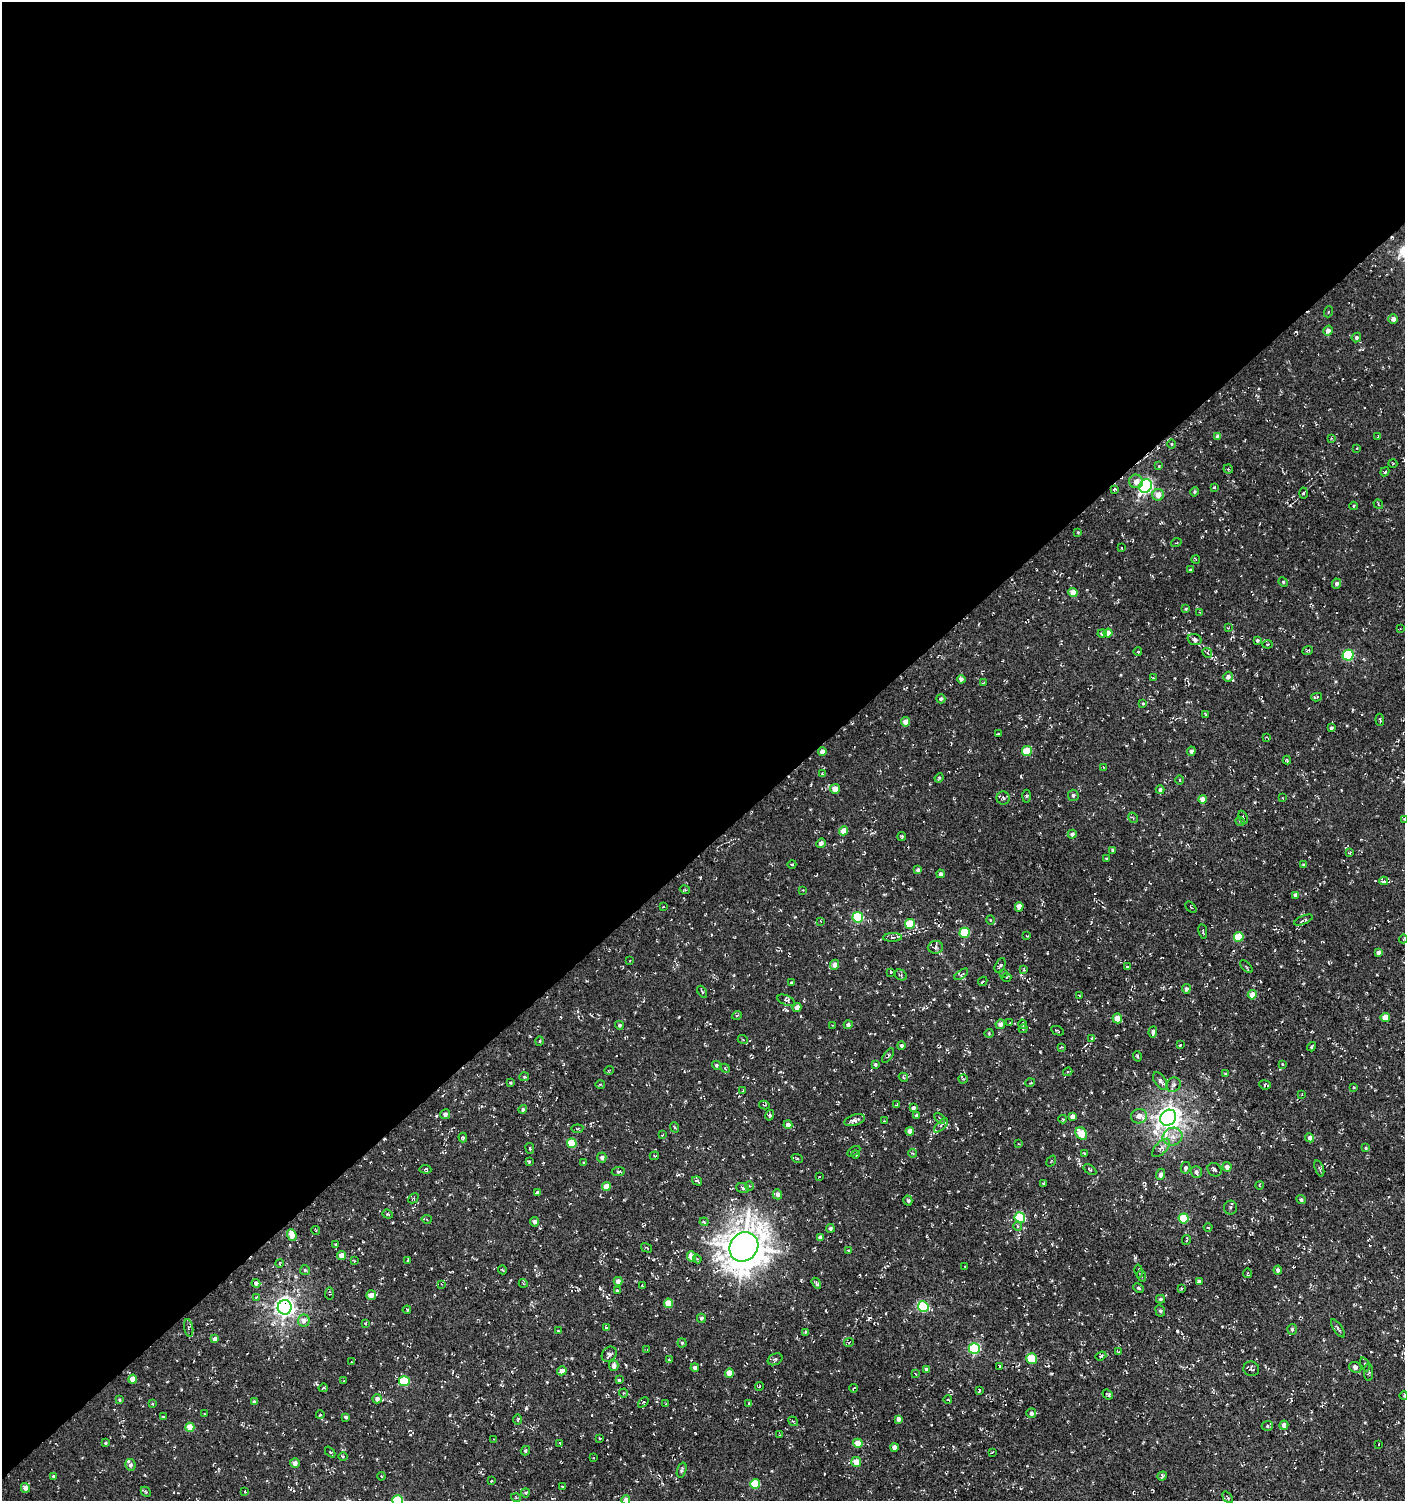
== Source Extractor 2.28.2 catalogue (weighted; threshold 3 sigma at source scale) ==
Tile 2 of 4 x 4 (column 2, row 1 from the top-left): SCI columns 1606-3008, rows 4497-5995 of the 5951 x 5996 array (HDU 1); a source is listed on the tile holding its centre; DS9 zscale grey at full resolution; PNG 1407 x 1503 px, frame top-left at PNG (2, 2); each listed source drawn as its Kron ellipse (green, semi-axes under 4 px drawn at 4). Shown black and unused: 57% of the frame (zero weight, under 3 of 4 exposures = <1% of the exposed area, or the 3 px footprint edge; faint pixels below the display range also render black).
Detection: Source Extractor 2.28.2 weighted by HDU 2 'WHT'; one run over the whole footprint, this tile lists its part. Background -5.00e-04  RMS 0.0054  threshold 0.0242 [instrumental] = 3 sigma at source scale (4.5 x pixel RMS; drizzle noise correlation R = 1.50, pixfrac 1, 0.0396/0.0396 arcsec/px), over >= 5 px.
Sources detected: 399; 26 cosmic-ray / hot-pixel residue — neither listed nor drawn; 4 inside a brighter listed object's ellipse — not listed separately; the other 369 listed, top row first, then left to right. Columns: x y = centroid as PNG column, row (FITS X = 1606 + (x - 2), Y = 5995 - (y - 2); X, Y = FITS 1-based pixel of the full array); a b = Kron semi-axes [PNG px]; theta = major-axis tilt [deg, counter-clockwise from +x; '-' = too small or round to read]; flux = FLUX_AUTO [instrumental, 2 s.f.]
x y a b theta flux
1328 312 5 3 - 0.51
1393 319 5 4 - 2
1328 331 5 4 - 2.3
1356 337 5 4 - 1.2
1218 436 4 4 - 2.2
1378 437 3 2 - 0.65
1331 438 4 3 - 0.49
1172 444 5 3 - 0.44
1357 448 3 3 - 0.35
1393 464 4 3 - 0.41
1159 466 4 3 - 0.81
1228 469 4 4 - 0.84
1385 472 5 3 - 0.82
1136 481 7 7 - 3.4
1145 486 7 6 - 100
1214 487 3 3 - 0.51
1114 489 3 3 - 0.55
1195 492 5 3 - 0.67
1303 493 5 3 - 0.59
1158 495 6 5 - 4.8
1378 504 5 4 - 0.7
1354 506 4 3 - 0.46
1078 532 3 3 - 0.41
1176 543 5 3 - 0.5
1122 548 3 2 - 0.37
1196 559 4 2 - 0.5
1190 570 3 3 - 0.5
1283 582 5 4 - 0.67
1336 584 5 4 - 1.8
1073 592 4 4 - 6.3
1185 609 4 3 - 0.64
1200 612 3 3 - 0.4
1228 628 3 3 - 0.37
1400 629 4 2 - 0.37
1102 633 4 4 - 1.1
1108 633 4 4 - 5.3
1195 639 7 5 -19 1.8
1257 640 3 3 - 0.79
1268 644 5 3 - 0.61
1308 651 5 3 - 0.73
1138 652 4 3 - 0.38
1207 653 5 4 - 0.95
1348 655 5 5 - 35
1228 677 5 4 - 1.8
1153 678 3 3 - 0.57
961 679 4 4 - 1.7
983 683 3 2 - 0.37
1317 697 5 2 - 0.92
941 699 4 4 - 1.1
1143 703 4 3 - 0.56
1205 714 4 3 - 0.52
1380 720 6 2 -85 0.71
906 722 5 4 - 4
1331 728 4 3 - 1
998 734 3 2 - 0.32
1267 737 3 3 - 0.43
1027 751 5 5 - 15
1191 751 5 4 - 1.5
822 752 4 4 - 2.5
1287 760 4 3 - 0.71
1103 767 4 3 - 0.45
822 774 4 3 - 0.52
939 778 5 4 - 0.59
1179 780 5 3 - 0.43
835 789 5 5 - 4.9
1160 790 4 4 - 1.6
1073 795 6 5 - 1
1026 796 6 4 87 0.73
1003 798 6 6 - 1.3
1283 798 3 2 - 0.37
1202 799 4 4 - 3.9
1243 817 7 4 -69 0.88
1133 818 5 3 - 0.6
1404 819 4 3 - 0.46
1240 821 5 4 - 0.72
844 831 4 4 - 6
1072 834 4 4 - 1.6
902 837 4 3 - 0.62
821 843 5 4 - 1.6
1112 850 4 3 - 0.92
1349 853 3 2 - 0.5
1106 859 4 3 - 0.49
792 864 4 3 - 0.4
1303 865 4 3 - 0.82
918 870 4 4 - 1.1
941 874 4 4 - 1.6
1384 881 4 3 - 3
685 890 5 3 - 0.53
803 890 2 2 - 0.32
1296 895 4 4 - 2.1
663 907 3 2 - 0.35
1019 907 4 4 - 5.9
1191 907 7 2 -45 0.41
858 917 5 5 - 33
990 920 5 3 - 0.46
1303 920 10 3 23 1.2
821 921 4 2 - 0.34
910 924 5 5 - 17
1203 931 7 2 -80 0.52
964 933 5 5 - 24
1027 936 3 2 - 0.36
892 937 9 4 2 1.3
1239 937 5 4 - 13
1403 939 4 3 - 0.43
935 947 7 6 - 1.3
1378 952 4 4 - 1.6
630 961 2 2 - 0.38
835 965 5 4 - 3.6
1000 965 8 4 64 1.1
1127 966 4 2 - 0.49
1246 967 8 3 -45 0.56
1024 970 4 3 - 0.52
891 972 3 3 - 0.55
1003 973 3 3 - 0.35
961 974 8 2 36 0.54
901 975 6 5 - 0.96
1006 977 5 3 - 0.64
983 981 5 3 - 0.72
792 982 4 3 - 1
1186 989 4 4 - 1.8
702 992 6 3 -58 0.73
1079 995 3 2 - 0.34
1252 995 5 4 - 5
786 1000 9 5 -23 1.3
797 1007 4 4 - 3.4
737 1015 5 3 - 0.6
1385 1017 5 4 - 5.4
1117 1018 5 5 - 5.2
1010 1023 3 2 - 0.48
1000 1024 5 4 - 2.2
1023 1024 5 4 - 0.8
619 1025 4 4 - 0.94
832 1025 3 2 - 0.46
848 1025 4 4 - 1.1
1023 1029 5 4 - 0.62
1057 1031 7 2 -23 0.47
1153 1032 6 4 84 1.3
989 1033 4 4 - 0.55
1092 1038 4 4 - 0.58
743 1040 5 3 - 0.47
540 1041 5 3 - 0.5
901 1045 4 4 - 1.1
1180 1045 4 2 - 0.42
1061 1047 3 2 - 0.49
1312 1047 5 3 - 0.76
888 1056 8 4 55 0.77
1137 1056 5 3 - 0.64
875 1064 4 3 - 0.79
1282 1064 4 3 - 0.4
716 1065 4 4 - 0.83
725 1068 5 3 - 0.55
609 1070 5 3 - 0.38
1068 1072 4 4 - 0.7
1225 1074 3 3 - 0.46
524 1077 5 4 - 0.64
903 1077 5 3 - 0.59
963 1079 4 4 - 0.69
1160 1081 10 5 -55 2.3
510 1083 4 4 - 0.69
1030 1083 5 3 - 0.46
600 1084 5 3 - 0.47
1173 1085 8 6 46 1.4
1265 1085 6 4 -8 0.93
1354 1087 4 3 - 0.39
743 1091 4 3 - 0.49
1302 1094 3 2 - 0.33
897 1104 3 2 - 0.37
764 1105 5 3 - 0.59
913 1108 4 3 - 1.1
523 1109 4 4 - 0.86
445 1114 5 5 - 1.5
770 1115 5 3 - 0.69
916 1115 4 3 - 0.89
1072 1116 4 4 - 2.3
1139 1116 8 7 - 3.1
940 1118 6 2 -45 0.51
1168 1118 9 7 45 410
1063 1119 4 4 - 0.53
855 1120 10 5 17 2.1
884 1121 2 2 - 0.33
788 1125 4 4 - 2.5
941 1125 9 4 45 1.2
674 1127 5 3 - 0.51
577 1129 6 3 6 0.72
910 1131 4 4 - 3.5
1081 1133 6 5 - 9.9
662 1135 2 2 - 0.46
463 1137 5 3 - 0.6
1173 1137 10 8 25 4.4
1310 1138 4 4 - 2.3
572 1143 5 5 - 15
1018 1144 2 2 - 0.38
530 1148 5 3 - 0.63
1161 1148 11 5 47 2.4
1366 1148 4 3 - 0.57
854 1151 7 2 32 0.63
912 1153 4 3 - 0.51
1084 1153 4 2 - 0.41
855 1154 4 2 - 0.4
654 1156 4 3 - 0.56
602 1158 5 4 - 1.4
797 1158 6 3 -20 0.6
1051 1161 6 3 53 0.55
529 1162 3 3 - 0.56
584 1162 4 2 - 0.47
1227 1167 5 4 - 2.6
1186 1168 6 5 - 1.3
1319 1168 8 4 -69 0.91
425 1169 6 3 -5 0.78
1090 1170 7 4 -34 0.83
1214 1170 7 6 - 1.8
618 1172 7 4 6 0.98
1196 1172 6 5 - 1.7
1160 1174 6 3 67 2.5
819 1177 3 2 - 0.56
697 1181 5 4 - 0.9
1043 1183 4 2 - 0.49
1259 1185 4 2 - 0.4
749 1186 4 4 - 0.59
606 1187 4 4 - 5.7
743 1188 6 5 - 0.97
537 1193 4 3 - 1.5
777 1194 5 4 - 1.9
413 1198 6 3 44 0.59
908 1200 5 4 - 1.2
1301 1200 5 4 - 1.2
1231 1208 7 6 - 1.2
388 1214 5 4 - 0.69
1020 1218 5 5 - 26
1184 1218 5 5 - 18
427 1219 5 3 - 0.48
534 1222 4 4 - 1.9
704 1222 4 3 - 0.66
1018 1226 4 4 - 0.84
830 1228 4 4 - 1.1
1208 1228 4 3 - 0.52
316 1231 4 3 - 0.59
292 1235 6 4 -69 7.3
820 1237 4 4 - 2.2
1186 1240 5 3 - 0.77
336 1244 3 3 - 0.43
744 1247 15 13 49 1100
646 1248 6 3 -30 0.62
848 1250 4 2 - 0.41
342 1255 4 4 - 4.4
691 1257 5 4 - 5.8
697 1259 4 3 - 0.59
408 1260 3 3 - 0.44
354 1261 4 3 - 0.48
279 1263 4 2 - 0.49
965 1266 4 2 - 0.38
305 1270 5 5 - 0.85
502 1270 4 2 - 0.7
1278 1270 4 4 - 1.6
1139 1271 6 3 -78 0.59
1248 1273 4 2 - 0.51
1142 1276 6 3 -71 0.63
618 1281 4 4 - 2.8
1199 1281 3 3 - 4.4
256 1283 4 4 - 1.6
523 1283 4 3 - 0.47
816 1283 6 3 -57 1
441 1284 4 3 - 0.46
642 1286 4 2 - 0.61
1139 1288 5 3 - 0.78
1181 1288 3 2 - 0.55
617 1291 3 3 - 0.61
330 1293 6 4 83 0.67
371 1295 5 5 - 3.9
256 1297 4 4 - 0.53
1160 1299 4 3 - 0.8
668 1303 4 4 - 8
285 1307 7 7 - 260
923 1307 5 5 - 35
407 1310 4 4 - 0.54
1160 1311 6 4 -67 0.84
701 1318 4 4 - 1
304 1320 6 6 - 2.8
365 1323 3 2 - 0.55
606 1327 3 3 - 7.1
189 1328 9 4 -80 1.4
1338 1328 10 3 -54 1.2
1292 1329 5 4 - 0.95
558 1331 4 3 - 0.55
805 1332 3 2 - 0.95
215 1339 4 4 - 2.6
849 1342 5 3 - 0.55
682 1343 4 4 - 0.86
974 1348 5 5 - 53
647 1350 3 3 - 0.42
1118 1352 3 2 - 0.51
609 1354 8 6 48 1.8
1101 1356 5 3 - 1
775 1359 8 5 25 1.1
1031 1359 5 5 - 12
669 1360 4 3 - 0.6
351 1362 4 3 - 2.1
1365 1364 7 3 -68 0.76
614 1366 5 4 - 2.3
1000 1366 3 2 - 0.63
1355 1367 6 5 - 1.6
695 1368 4 4 - 1.7
927 1369 4 4 - 2.2
1251 1369 8 7 - 1.2
562 1371 5 4 - 3.3
1368 1372 9 4 -88 1
729 1373 4 4 - 7
915 1374 4 3 - 0.56
133 1379 4 4 - 5.2
619 1380 3 3 - 0.75
344 1381 3 2 - 0.36
404 1381 5 5 - 16
759 1386 4 3 - 0.41
323 1388 5 4 - 0.73
853 1388 4 3 - 0.74
979 1390 4 2 - 0.66
623 1393 4 4 - 0.6
1108 1395 6 3 -41 0.89
1404 1396 4 3 - 0.45
377 1399 5 4 - 2.2
119 1400 4 3 - 0.64
948 1400 4 3 - 0.48
254 1402 4 3 - 1.2
643 1402 6 2 43 0.44
749 1403 3 3 - 0.9
152 1404 3 3 - 0.58
666 1404 3 2 - 0.46
1031 1413 5 4 - 1.7
204 1414 2 2 - 0.4
320 1415 4 3 - 0.39
163 1417 4 2 - 0.43
346 1417 4 3 - 0.88
898 1419 4 4 - 2
518 1420 5 2 - 0.62
793 1421 5 3 - 0.54
1284 1425 4 4 - 2.4
1267 1426 6 5 - 0.99
190 1427 4 4 - 8.5
780 1435 4 2 - 0.45
599 1438 3 2 - 0.41
493 1439 2 2 - 0.31
105 1443 4 3 - 0.6
560 1443 3 2 - 1
858 1443 5 4 - 6.7
1379 1444 3 2 - 0.3
894 1447 4 4 - 2.9
525 1451 5 4 - 0.89
330 1452 6 4 -47 0.62
992 1452 3 2 - 0.45
343 1456 5 3 - 0.53
594 1458 4 2 - 0.38
856 1462 5 5 - 6.5
295 1463 5 4 - 2.3
130 1465 6 5 - 1.5
682 1470 7 4 72 1.1
53 1476 4 3 - 0.6
381 1476 4 3 - 0.46
1162 1476 5 4 - 0.98
491 1481 3 3 - 0.55
755 1484 5 5 - 18
562 1487 4 2 - 0.38
25 1488 5 4 - 2.7
146 1492 6 4 -46 0.7
245 1492 4 2 - 0.35
525 1493 4 4 - 0.61
1228 1497 6 3 -49 0.88
516 1498 5 3 - 0.51
398 1500 5 5 - 24
626 1500 5 4 - 3.1
Overlapping masked pixels (flux is a lower limit): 1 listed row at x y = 285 1307
Isophote crosses this tile's border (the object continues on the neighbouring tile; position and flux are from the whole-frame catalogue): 3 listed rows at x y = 1404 819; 398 1500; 626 1500